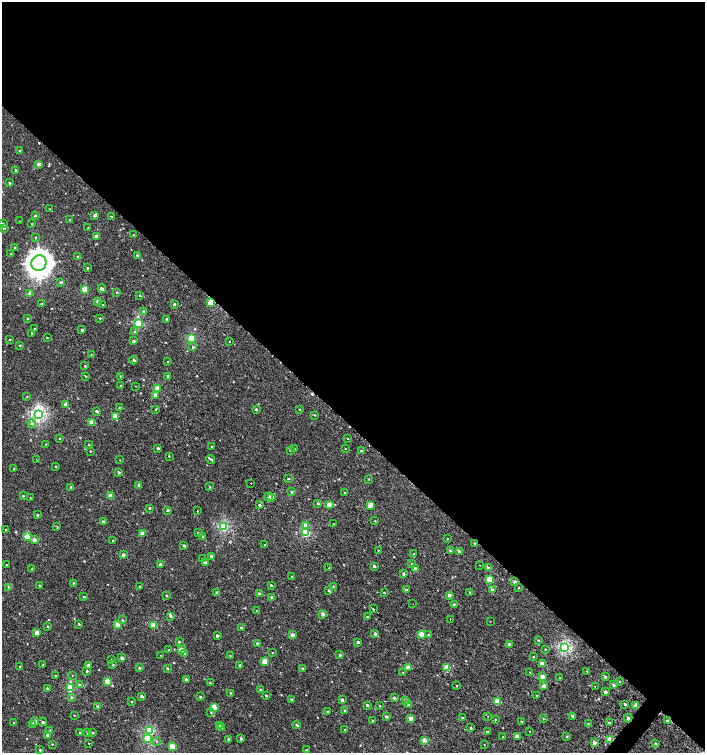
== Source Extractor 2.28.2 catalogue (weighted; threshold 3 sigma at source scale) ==
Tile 3 of 4 x 4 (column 3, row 1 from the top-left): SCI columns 3017-4421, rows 4509-6009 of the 6059 x 6037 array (HDU 1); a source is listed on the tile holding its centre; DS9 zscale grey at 2 x 2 block average (1 PNG px = mean of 2 x 2 image px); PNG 707 x 755 px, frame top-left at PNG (2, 2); each listed source drawn as its Kron ellipse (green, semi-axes under 4 px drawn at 4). Shown black and unused: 57% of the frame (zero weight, under 2 of 3 exposures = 2% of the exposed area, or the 3 px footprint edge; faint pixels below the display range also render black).
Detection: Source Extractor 2.28.2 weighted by HDU 2 'WHT'; one run over the whole footprint, this tile lists its part. Background 0.00125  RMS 0.0038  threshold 0.0169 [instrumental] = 3 sigma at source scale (4.5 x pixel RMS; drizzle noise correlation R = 1.50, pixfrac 1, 0.0396/0.0396 arcsec/px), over >= 5 px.
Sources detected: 322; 7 cosmic-ray / hot-pixel residue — neither listed nor drawn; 4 inside a brighter listed object's ellipse — not listed separately; the other 311 listed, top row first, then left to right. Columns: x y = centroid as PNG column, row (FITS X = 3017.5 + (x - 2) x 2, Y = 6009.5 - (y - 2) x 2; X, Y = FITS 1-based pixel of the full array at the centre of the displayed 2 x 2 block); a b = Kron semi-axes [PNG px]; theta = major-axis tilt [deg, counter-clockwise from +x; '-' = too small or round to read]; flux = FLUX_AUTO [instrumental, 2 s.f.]
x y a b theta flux
20 151 2 2 - 1
39 164 3 2 - 3.8
16 170 2 2 - 1.3
10 183 2 2 - 0.9
49 209 2 2 - 0.42
95 215 3 2 - 3.3
35 216 3 2 - 0.87
111 216 2 2 - 3.3
69 220 2 2 - 0.34
20 221 2 2 - 3
2 223 3 3 - 1.1
32 224 2 2 - 0.4
4 228 3 3 - 1.1
88 228 3 2 - 0.48
133 235 2 2 - 0.32
96 236 3 2 - 3.7
35 238 3 2 - 0.56
15 247 2 2 - 0.5
11 254 2 2 - 0.53
77 256 2 2 - 0.35
137 256 3 2 - 1.4
39 263 8 7 - 660
88 268 2 2 - 0.74
61 282 3 2 - 1.4
85 289 3 2 - 18
102 289 4 2 - 2
117 292 3 2 - 0.58
30 294 3 2 - 7.3
140 296 3 2 - 0.48
97 301 3 3 - 1.6
211 302 3 3 - 18
41 304 2 2 - 7.4
174 304 2 2 - 1
103 305 2 2 - 0.67
143 311 3 3 - 1.8
100 318 3 2 - 0.56
28 319 3 2 - 0.82
166 319 2 2 - 1.2
138 323 3 3 - 46
34 328 2 2 - 0.37
82 330 3 3 - 1.8
135 332 3 3 - 1
32 333 2 2 - 0.54
47 337 2 2 - 0.44
191 338 3 3 - 31
10 339 2 2 - 0.43
134 341 3 2 - 1.7
229 341 2 2 - 0.31
20 345 3 2 - 0.6
193 347 3 3 - 0.97
91 355 3 2 - 0.4
134 360 4 3 - 1.2
168 362 2 2 - 0.33
85 366 2 2 - 0.5
86 376 3 2 - 0.51
120 376 2 2 - 0.91
168 376 2 2 - 0.9
121 385 2 2 - 0.57
135 386 2 2 - 0.29
157 389 3 3 - 17
27 396 3 2 - 0.37
155 396 3 3 - 3.3
66 404 3 2 - 3.6
119 408 3 2 - 0.61
156 409 2 2 - 0.86
256 409 2 2 - 1.1
299 409 2 2 - 0.53
96 411 3 3 - 1.3
38 414 4 3 - 140
315 415 2 2 - 0.42
115 416 3 3 - 11
92 422 3 2 - 13
32 424 4 4 - 1.5
60 438 2 2 - 0.51
348 439 3 2 - 0.36
45 444 2 2 - 0.34
89 444 2 2 - 0.42
211 447 2 2 - 2.4
158 448 3 2 - 0.97
294 449 3 2 - 0.7
345 449 2 2 - 0.35
290 450 2 2 - 0.68
90 451 2 2 - 0.54
361 451 2 2 - 1.2
169 456 2 2 - 0.69
36 459 2 2 - 0.35
211 459 4 2 - 11
120 460 2 2 - 0.7
56 466 3 2 - 0.46
14 468 2 2 - 0.48
119 472 3 2 - 1.4
288 479 2 2 - 2.5
369 479 2 2 - 0.43
251 483 2 2 - 1.5
139 485 3 2 - 1.6
71 487 3 3 - 1.9
210 487 3 2 - 0.57
291 492 3 3 - 0.99
344 492 2 2 - 0.41
23 496 3 2 - 0.62
111 496 3 2 - 9.1
269 496 2 2 - 6.3
271 497 3 2 - 3.9
30 498 2 2 - 0.36
318 503 3 2 - 0.64
329 504 3 2 - 5.8
260 505 2 2 - 7.7
370 505 3 2 - 12
149 508 3 2 - 0.82
168 510 2 2 - 1.2
198 511 2 2 - 7.3
37 515 3 2 - 0.95
375 521 2 2 - 0.4
103 522 3 2 - 1.9
333 524 2 2 - 0.98
305 525 4 3 - 2.9
224 526 3 3 - 63
57 527 2 2 - 1.4
5 529 2 2 - 1.6
142 533 2 2 - 4.7
198 533 3 2 - 0.6
306 533 3 3 - 47
203 536 3 2 - 1.4
27 537 4 3 - 11
447 539 2 2 - 0.42
34 540 3 3 - 3.4
113 541 3 2 - 0.5
475 544 3 3 - 1.3
184 545 2 2 - 1.4
265 545 2 2 - 0.51
378 550 2 2 - 0.37
450 551 3 2 - 2
459 551 3 3 - 1.7
414 554 2 2 - 0.44
123 555 2 2 - 2.6
211 556 3 3 - 1.9
202 559 2 2 - 0.86
206 563 3 3 - 2.2
412 564 3 2 - 0.58
6 565 2 2 - 0.4
160 565 3 2 - 4.2
480 565 2 2 - 0.46
374 566 3 2 - 1.2
329 567 2 2 - 0.97
488 568 3 2 - 1.1
32 569 3 2 - 0.39
415 569 3 3 - 3.9
403 574 3 2 - 1.5
291 576 2 2 - 1.6
490 579 3 3 - 19
515 582 3 2 - 2.3
73 583 2 2 - 0.52
39 585 2 2 - 0.65
271 585 2 2 - 1
139 586 2 2 - 0.53
333 586 3 2 - 0.56
8 587 3 2 - 0.6
518 587 2 2 - 2.9
329 590 3 3 - 0.78
406 590 3 3 - 0.84
492 590 3 3 - 1.5
217 592 3 2 - 1.3
470 592 3 2 - 0.91
384 593 3 2 - 0.56
259 594 2 2 - 2.2
167 595 3 2 - 0.61
449 595 3 3 - 2.2
84 597 3 2 - 0.57
272 597 3 3 - 2
413 604 2 2 - 0.44
454 604 3 2 - 0.81
373 609 2 2 - 5.9
257 611 2 2 - 0.37
323 614 3 3 - 2.4
171 616 3 3 - 1.1
367 617 3 2 - 0.99
450 619 2 2 - 1.2
122 620 3 2 - 0.62
490 621 2 2 - 0.32
79 624 3 3 - 0.74
118 625 3 3 - 11
154 625 3 3 - 23
47 626 3 2 - 0.68
241 628 3 2 - 1.4
37 633 3 2 - 7.1
375 634 3 3 - 1.5
421 634 3 2 - 9.8
292 635 3 2 - 5
429 635 3 3 - 0.82
217 636 2 2 - 1.5
538 640 2 2 - 0.6
179 642 3 2 - 0.89
358 642 3 2 - 1.7
257 643 3 3 - 1.1
510 644 2 2 - 2.4
565 648 4 3 - 96
182 649 4 3 - 4.4
545 649 3 2 - 0.34
169 650 3 2 - 0.44
273 652 3 2 - 0.35
184 653 3 3 - 0.8
161 655 3 2 - 0.35
230 655 2 2 - 0.45
340 655 3 2 - 0.99
533 656 3 2 - 0.41
122 658 3 2 - 2.6
112 659 3 2 - 0.56
265 661 3 3 - 13
542 664 3 3 - 5.7
43 665 2 2 - 0.37
88 665 2 2 - 2.7
113 665 2 2 - 0.54
240 665 2 2 - 1.4
20 667 3 2 - 0.51
139 668 2 2 - 1.2
167 668 3 2 - 0.81
302 668 3 2 - 0.75
408 668 3 2 - 7.2
447 668 3 3 - 14
87 671 3 2 - 0.92
587 671 2 2 - 1.4
403 672 2 2 - 0.48
530 672 2 2 - 1.2
72 675 2 2 - 0.57
55 676 2 2 - 0.47
542 677 3 2 - 5.2
605 677 3 3 - 1.1
560 678 3 2 - 0.39
186 680 3 2 - 3.1
107 681 3 3 - 11
619 681 2 2 - 0.47
210 683 2 2 - 0.44
80 685 3 3 - 0.92
614 685 3 2 - 1.9
457 686 2 2 - 2.3
544 686 3 2 - 3.2
595 686 2 2 - 4.2
47 688 2 2 - 0.67
70 688 3 3 - 38
260 690 3 2 - 0.63
605 692 2 2 - 2.9
231 693 3 3 - 1
537 695 2 2 - 0.47
142 696 3 3 - 1.6
266 696 3 2 - 0.81
72 697 3 3 - 1.1
200 697 3 2 - 0.97
394 698 3 3 - 0.99
292 699 3 2 - 1.2
342 700 3 3 - 1.4
406 701 4 3 - 1
131 702 2 2 - 0.42
497 702 3 3 - 24
625 704 3 2 - 1.1
367 705 3 3 - 1.2
408 705 3 3 - 1.5
636 705 3 2 - 5.2
380 706 2 2 - 0.34
98 707 3 3 - 1.8
215 708 3 3 - 2.9
345 710 3 3 - 0.8
327 711 3 2 - 0.61
211 712 2 2 - 0.97
74 715 2 2 - 0.41
488 716 2 2 - 1.2
573 716 3 3 - 1.6
386 717 3 2 - 1.3
411 718 3 2 - 5.6
463 718 2 2 - 0.98
543 718 2 2 - 0.38
628 718 4 3 - 1.4
496 719 2 2 - 0.44
35 721 3 3 - 4.7
373 721 2 2 - 0.74
667 721 3 3 - 1.5
42 722 4 3 - 1.5
522 722 3 2 - 0.51
14 723 2 2 - 0.55
588 723 3 2 - 0.42
609 723 3 2 - 1.6
32 724 4 3 - 1.2
219 725 3 3 - 1.4
297 725 4 2 - 0.76
222 727 2 2 - 2.2
471 728 3 3 - 0.77
345 729 2 2 - 0.52
50 730 3 2 - 0.49
150 731 3 3 - 46
530 731 2 2 - 0.99
487 732 2 2 - 0.91
80 733 2 2 - 0.32
87 733 3 3 - 1.2
92 733 2 2 - 0.88
48 735 3 3 - 2
517 736 3 2 - 4.4
503 737 3 2 - 0.39
566 737 3 2 - 0.57
147 739 3 3 - 33
229 739 2 2 - 1.6
241 739 3 3 - 1.5
610 739 4 3 - 11
424 740 3 2 - 6.3
157 741 3 2 - 0.49
89 743 2 2 - 0.32
594 743 3 2 - 4.1
656 743 3 2 - 0.96
52 744 2 2 - 0.43
484 745 2 2 - 7.4
172 746 3 3 - 16
40 750 3 3 - 0.65
306 750 2 2 - 0.45
Overlapping masked pixels (flux is a lower limit): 5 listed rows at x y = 211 302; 156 409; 475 544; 628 718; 610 739
Isophote crosses this tile's border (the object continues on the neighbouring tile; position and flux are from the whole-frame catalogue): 2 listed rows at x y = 2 223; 4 228
Diffuse or blended objects may show on this block-average render without a row.